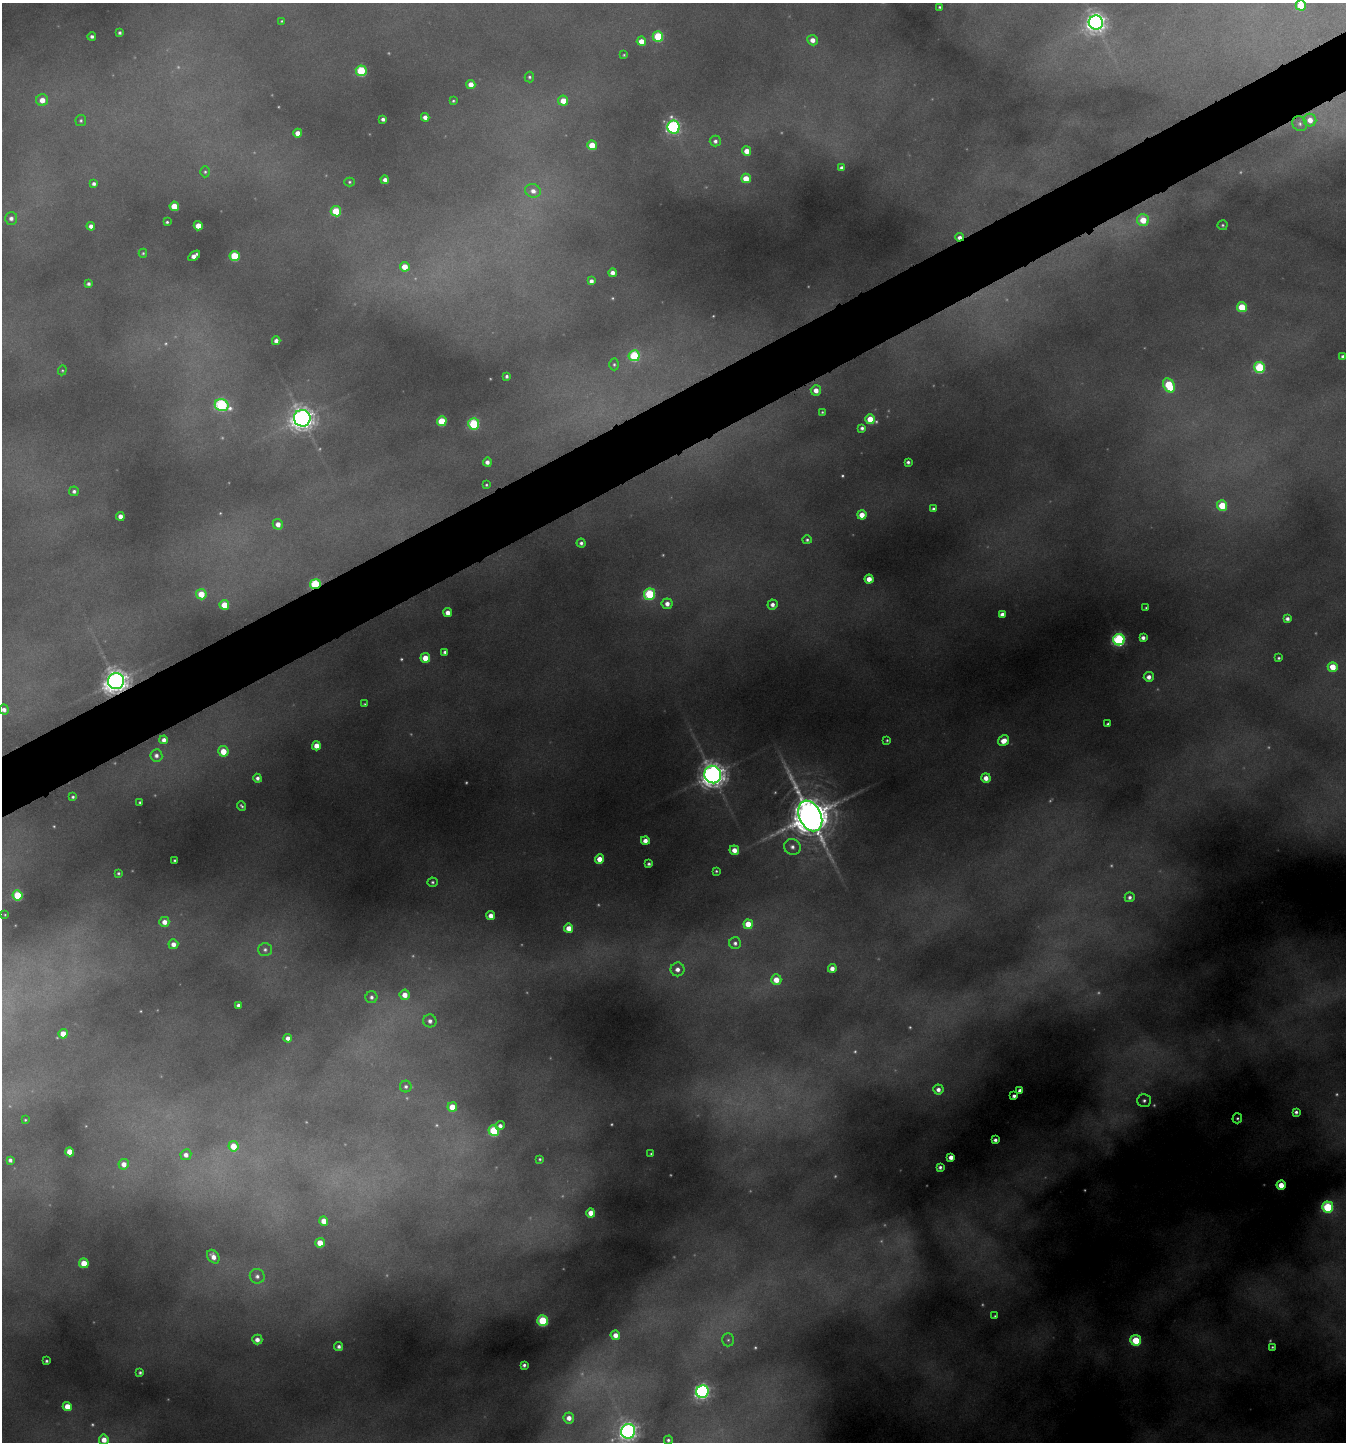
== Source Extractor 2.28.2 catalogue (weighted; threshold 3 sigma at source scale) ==
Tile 10 of 4 x 4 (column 2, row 3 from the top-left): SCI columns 1501-2844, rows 1444-2883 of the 5824 x 5766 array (HDU 1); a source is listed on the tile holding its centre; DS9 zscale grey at full resolution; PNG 1348 x 1444 px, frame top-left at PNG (2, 3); each listed source drawn as its Kron ellipse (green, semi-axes under 4 px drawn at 4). Shown black and unused: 4% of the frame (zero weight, under 4 of 8 exposures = <1% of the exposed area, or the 3 px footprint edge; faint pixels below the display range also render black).
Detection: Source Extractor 2.28.2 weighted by HDU 2 'WHT'; one run over the whole footprint, this tile lists its part. Background 0.418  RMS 0.012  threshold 0.0478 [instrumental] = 3 sigma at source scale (4.09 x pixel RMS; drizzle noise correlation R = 1.36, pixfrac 0.8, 0.05/0.05 arcsec/px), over >= 5 px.
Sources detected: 227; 41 too faint to see at this stretch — neither listed nor drawn; the other 186 listed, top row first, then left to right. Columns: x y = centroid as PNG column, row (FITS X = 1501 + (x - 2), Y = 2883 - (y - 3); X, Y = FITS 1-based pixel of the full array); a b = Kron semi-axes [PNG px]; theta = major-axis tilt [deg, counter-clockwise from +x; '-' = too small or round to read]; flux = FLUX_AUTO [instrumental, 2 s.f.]
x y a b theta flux
1301 5 5 5 - 37
940 7 3 3 - 1.5
282 21 4 3 - 1.1
1096 23 7 7 - 720
120 33 3 3 - 2.4
92 36 4 3 - 3
658 36 5 5 - 76
812 40 5 5 - 8.7
641 41 4 4 - 12
624 55 4 3 - 1.2
361 71 5 5 - 74
529 77 5 4 - 2.1
471 84 4 4 - 12
42 100 6 6 - 13
453 101 3 3 - 1.4
563 101 5 5 - 18
425 117 4 4 - 6
383 119 4 3 - 3.6
81 120 5 5 - 1.9
1310 120 6 6 - 11
1300 124 8 7 - 3.6
674 127 6 6 - 250
298 133 4 4 - 11
715 141 5 5 - 3.8
592 145 5 4 - 24
747 151 4 4 - 12
842 168 4 4 - 4.3
205 172 5 4 - 1.7
746 178 5 5 - 18
385 180 4 4 - 5.4
350 182 5 4 - 1.7
94 184 4 4 - 3.3
533 191 8 6 -19 6.4
174 206 5 4 - 26
336 211 5 5 - 48
11 218 6 6 - 5.5
1143 220 6 6 - 23
167 222 3 3 - 1.8
1223 225 5 5 - 1.8
91 226 4 4 - 6.1
198 226 4 4 - 16
959 237 4 3 - 5.3
143 253 4 4 - 1.5
194 256 7 4 34 8.1
234 256 5 5 - 51
405 267 5 4 - 19
612 273 4 4 - 6.8
591 281 4 4 - 5
88 284 4 4 - 3
1242 307 5 5 - 41
276 341 4 4 - 5.2
634 356 5 5 - 82
1343 357 4 4 - 3.7
614 364 6 4 -89 1.9
1260 367 5 5 - 94
62 370 5 4 - 1.3
507 376 4 3 - 2.2
1169 385 7 5 -62 62
816 390 5 5 - 10
222 405 7 6 - 150
822 412 3 3 - 1.2
302 418 8 8 - 1000
870 419 5 5 - 27
442 421 5 5 - 46
474 424 5 5 - 93
862 428 4 4 - 3.5
487 462 4 4 - 5.6
908 462 4 4 - 2.8
486 485 4 3 - 1.4
74 491 5 5 - 3.2
1222 506 5 5 - 40
933 509 3 3 - 2.4
862 515 4 4 - 16
120 516 4 4 - 6.9
278 524 5 5 - 8.7
807 540 5 4 - 2.2
581 543 4 4 - 3.7
869 579 4 4 - 13
315 584 5 4 - 110
201 594 5 5 - 25
650 594 5 5 - 100
667 604 5 5 - 7.6
224 605 5 5 - 25
772 605 5 5 - 5.6
1146 608 3 3 - 1.1
448 613 4 4 - 8.7
1002 614 4 4 - 6.1
1287 619 4 4 - 4.4
1143 638 4 4 - 4.9
1119 640 5 5 - 190
445 652 4 3 - 3
425 658 5 4 - 21
1279 658 3 3 - 1.7
1333 667 5 5 - 22
1149 677 5 5 - 6.9
116 681 8 8 - 1200
365 704 4 3 - 1.1
4 709 5 5 - 5.2
1108 724 3 3 - 2.2
164 740 4 4 - 5.9
887 740 4 3 - 1.4
1004 741 6 5 - 14
316 746 4 4 - 13
223 751 5 5 - 21
156 755 6 6 - 4.9
713 774 9 8 - 1300
257 778 4 4 - 4.2
986 778 5 4 - 10
73 797 4 4 - 2.1
140 802 3 3 - 1.4
241 806 5 2 - 1.8
810 816 16 11 -65 4000
645 841 4 4 - 8.1
792 847 8 7 - 6.6
734 850 5 4 - 11
600 859 4 4 - 16
174 860 3 3 - 1.2
649 864 3 3 - 2.5
716 871 3 3 - 1.3
118 873 3 3 - 1.5
432 882 5 4 - 2.1
18 895 5 5 - 57
1130 897 5 5 - 3.6
5 915 2 2 - 0.7
491 916 4 4 - 9.2
164 922 5 5 - 8.6
748 924 5 4 - 23
569 928 4 4 - 13
735 943 6 6 - 3.9
173 944 5 5 - 7.8
265 950 7 6 - 3.3
832 968 4 4 - 7.3
677 969 7 7 - 8
776 980 5 5 - 16
405 995 5 5 - 12
371 997 6 6 - 3.5
238 1005 4 4 - 4.3
430 1021 7 6 - 5.4
63 1034 4 4 - 15
288 1038 4 4 - 5.9
406 1086 6 6 - 3.1
938 1090 5 5 - 6.1
1020 1090 4 4 - 6.2
1014 1096 4 4 - 3.7
1144 1100 7 6 - 3.8
452 1107 5 5 - 20
1296 1112 4 4 - 3
1237 1118 5 5 - 2
25 1120 3 3 - 1.2
500 1126 4 4 - 4.7
494 1131 5 5 - 78
995 1140 4 4 - 3.8
233 1146 5 5 - 21
70 1152 4 4 - 19
651 1154 3 3 - 1.2
186 1155 5 5 - 5.8
951 1157 4 4 - 7.8
540 1159 3 3 - 1.6
10 1160 4 4 - 3.2
124 1164 5 5 - 8.9
940 1167 4 3 - 3
1281 1185 4 4 - 17
1328 1207 5 5 - 100
591 1213 4 4 - 14
324 1221 5 4 - 11
320 1243 5 4 - 21
213 1257 7 5 -55 8.3
84 1263 5 4 - 21
257 1276 7 7 - 4.4
995 1316 4 3 - 1.3
543 1321 5 5 - 82
615 1335 5 4 - 9.3
257 1340 5 5 - 6.6
728 1340 6 5 - 2.6
1136 1340 5 5 - 54
339 1346 4 4 - 3.7
1272 1347 4 3 - 1.5
46 1361 3 3 - 1.8
524 1365 4 4 - 3
140 1372 3 3 - 2
702 1392 6 6 - 320
67 1406 4 4 - 16
569 1418 5 5 - 9.1
628 1431 7 7 - 560
104 1440 5 5 - 11
668 1440 4 4 - 2.4
Overlapping masked pixels (flux is a lower limit): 3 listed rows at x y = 959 237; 315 584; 116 681
Isophote crosses this tile's border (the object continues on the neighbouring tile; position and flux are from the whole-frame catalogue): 4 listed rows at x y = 1301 5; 4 709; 628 1431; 104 1440